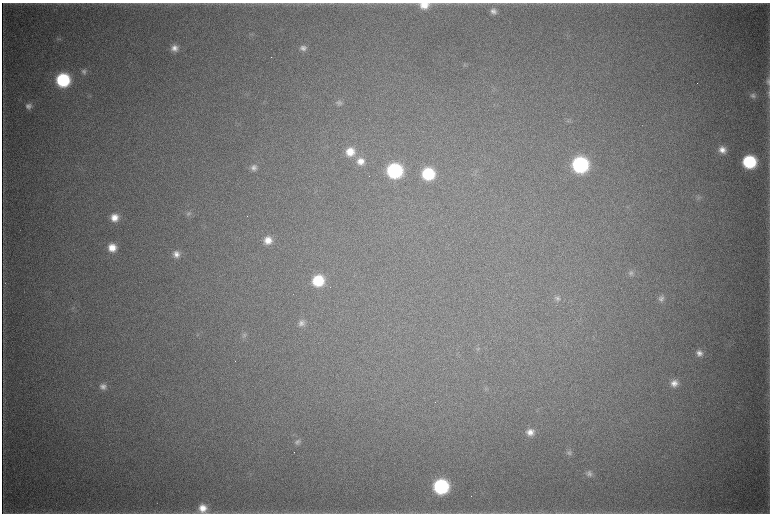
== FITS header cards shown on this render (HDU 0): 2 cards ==
NAXIS1  =                 1536 / length of data axis 1
NAXIS2  =                 1023 / length of data axis 2

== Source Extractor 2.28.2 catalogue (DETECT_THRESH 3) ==
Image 1536 x 1023 px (HDU 0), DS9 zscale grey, zoomed out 1/2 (1 PNG px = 2 x 2 image px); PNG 772 x 516 px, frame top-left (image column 1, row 1022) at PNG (2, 3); no overlay
Background 5250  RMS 41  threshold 124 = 3 sigma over >= 5 px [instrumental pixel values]
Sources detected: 48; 3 cannot appear on this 1/2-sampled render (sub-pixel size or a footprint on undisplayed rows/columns) and are not listed; the other 45 listed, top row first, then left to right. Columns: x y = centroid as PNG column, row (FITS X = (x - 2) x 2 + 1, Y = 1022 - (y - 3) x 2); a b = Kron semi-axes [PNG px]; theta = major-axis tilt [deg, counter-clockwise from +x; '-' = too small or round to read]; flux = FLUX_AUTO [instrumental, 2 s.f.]
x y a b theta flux
424 5 11 7 -1 1.3e+05
493 11 9 8 - 5.1e+04
174 48 8 8 - 6.2e+04
303 48 9 8 - 4.5e+04
465 65 7 3 -43 1.1e+04
84 71 8 7 - 3.2e+04
63 80 9 9 - 9.5e+05
768 81 11 5 -90 3.2e+04
769 92 13 3 -89 2.2e+04
753 95 8 7 - 3.5e+04
339 103 9 8 - 3.4e+04
28 106 8 8 - 4.2e+04
568 121 5 3 - 1.3e+04
722 150 10 8 -20 8.0e+04
350 152 11 11 - 1.6e+05
360 161 11 11 - 1.1e+05
749 162 10 9 - 8.1e+05
580 165 10 10 - 1.6e+06
254 167 9 8 - 5.0e+04
394 171 10 10 - 1.3e+06
428 174 10 9 - 5.6e+05
698 197 8 6 74 2.6e+04
188 214 8 6 65 2.8e+04
115 217 8 7 - 1.0e+05
268 240 9 9 - 1.0e+05
112 248 9 8 - 1.4e+05
176 254 9 8 - 6.6e+04
631 273 8 8 - 3.3e+04
318 281 10 10 - 4.2e+05
24 292 3 1 - 2.8e+03
557 298 8 7 - 3.0e+04
661 299 8 8 - 4.0e+04
301 323 9 8 - 4.7e+04
244 335 7 6 - 2.1e+04
478 349 7 3 17 1.3e+04
699 353 8 8 - 5.7e+04
674 383 10 9 - 8.0e+04
103 386 8 8 - 4.9e+04
486 389 4 2 - 8.3e+03
530 432 9 8 - 7.8e+04
297 442 8 7 - 3.0e+04
569 452 8 7 - 2.8e+04
589 473 8 8 - 3.7e+04
441 487 10 10 - 1.3e+06
203 509 11 10 - 1.3e+05
At the frame edge (FLAGS 8, measured only in part): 2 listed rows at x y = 424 5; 203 509
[3 sub-pixel or undisplayed-footprint detections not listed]